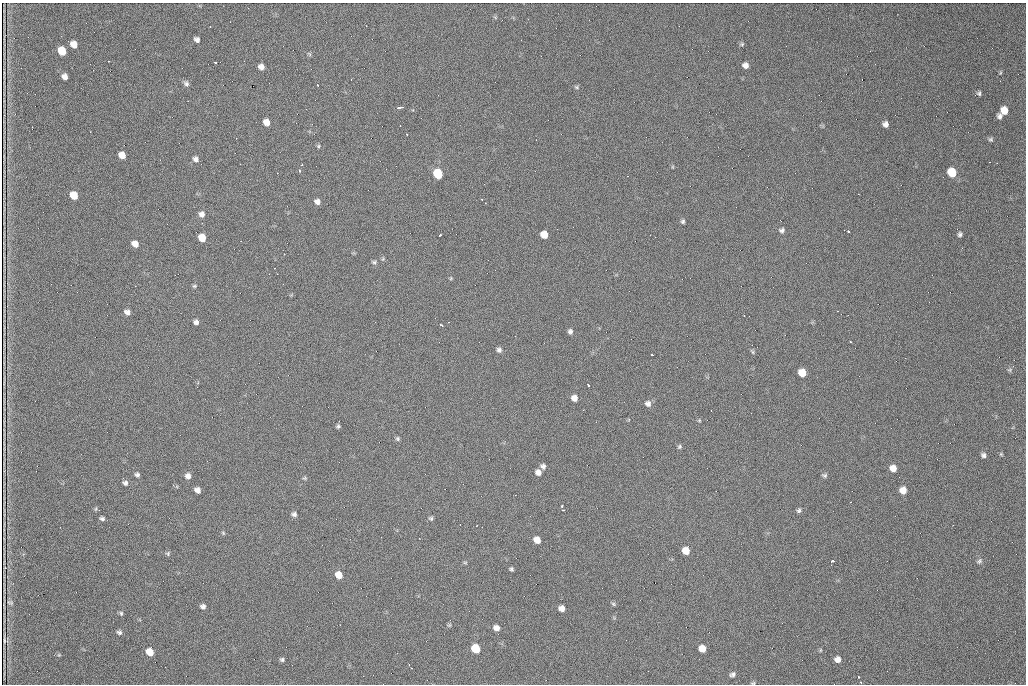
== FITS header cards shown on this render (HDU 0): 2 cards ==
NAXIS1  =                 1024 /fastest changing axis
NAXIS2  =                  682 /next to fastest changing axis

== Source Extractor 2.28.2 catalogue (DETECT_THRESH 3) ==
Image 1024 x 682 px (HDU 0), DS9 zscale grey, 1 PNG px = 1 image px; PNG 1028 x 686 px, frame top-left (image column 1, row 682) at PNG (2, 3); no overlay
Background 1100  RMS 23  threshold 70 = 3 sigma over >= 5 px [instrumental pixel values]
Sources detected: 123; all 123 listed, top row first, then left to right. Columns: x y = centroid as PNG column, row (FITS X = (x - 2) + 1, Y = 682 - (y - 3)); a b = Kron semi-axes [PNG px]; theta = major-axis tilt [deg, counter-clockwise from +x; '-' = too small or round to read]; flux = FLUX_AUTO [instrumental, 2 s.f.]
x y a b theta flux
210 26 3 2 - 860
197 39 5 5 - 5100
74 44 6 5 - 14000
742 44 6 5 - 2400
62 51 7 6 - 34000
309 54 7 4 -52 2000
109 61 2 2 - 950
215 62 3 2 - 3700
745 65 6 6 - 7400
261 67 6 5 - 8200
1000 73 5 3 - 1600
65 76 6 5 - 7400
862 79 2 2 - 750
186 84 7 6 - 4700
317 85 3 2 - 1600
577 87 6 5 - 2400
979 93 6 5 - 3200
821 101 2 2 - 970
399 108 6 3 14 7800
1004 111 7 7 - 19000
1000 116 6 5 - 4900
266 122 6 5 - 13000
885 124 5 5 - 6600
400 126 2 2 - 1100
407 134 2 2 - 1100
991 139 6 6 - 3000
536 140 2 2 - 1300
318 146 5 4 - 2200
122 155 6 5 - 16000
196 159 7 6 - 5800
302 165 3 3 - 1200
299 171 4 3 - 2000
952 172 7 6 - 50000
438 174 7 6 - 78000
628 176 2 2 - 900
74 195 6 6 - 26000
317 202 6 5 - 7100
485 203 2 2 - 1000
202 214 7 6 - 6800
683 221 5 4 - 3000
782 230 7 6 - 4200
848 231 3 2 - 2900
960 234 6 5 - 3400
440 235 3 2 - 3800
544 235 6 6 - 23000
655 237 2 2 - 1100
202 238 6 6 - 27000
135 244 6 5 - 13000
374 262 7 5 0 3000
451 278 5 4 - 1700
194 286 6 4 0 2200
127 312 6 5 - 6200
744 316 3 2 - 2700
196 322 6 5 - 5100
375 322 3 2 - 1300
449 322 2 2 - 700
441 325 4 2 - 1700
570 331 6 6 - 4300
851 342 2 2 - 1100
499 350 6 6 - 4500
752 352 8 4 -57 2200
652 355 3 2 - 1600
1013 366 4 4 - 1800
802 373 6 6 - 27000
588 385 5 2 - 3800
574 398 6 6 - 9600
648 404 8 7 - 6500
699 420 4 4 - 1600
338 426 4 3 - 2600
397 439 6 6 - 2700
679 447 6 5 - 2800
1001 454 5 4 - 1700
983 455 6 5 - 4300
543 466 6 5 - 4900
893 468 6 6 - 14000
538 472 7 6 - 8000
137 475 6 5 - 3700
824 475 7 5 -6 3200
188 476 6 6 - 7200
305 478 6 5 - 2100
125 483 7 6 - 4800
197 490 6 5 - 7600
903 490 6 6 - 15000
562 506 3 3 - 5700
99 510 3 2 - 1100
563 510 3 2 - 2100
799 510 6 5 - 3200
294 514 6 6 - 4300
102 518 6 4 -12 3500
431 518 6 5 - 2800
477 525 3 2 - 1000
223 533 6 4 -47 2000
537 540 6 6 - 15000
686 551 6 6 - 20000
168 553 6 5 - 2400
832 561 3 3 - 6000
979 561 8 5 31 3500
465 562 6 4 0 1800
5 568 2 2 - 810
511 569 4 4 - 2800
339 575 6 6 - 17000
10 602 9 6 -15 2300
613 604 6 5 - 2400
203 606 6 5 - 4800
561 608 6 5 - 8700
121 613 6 5 - 2500
449 625 6 4 43 2100
496 628 6 6 - 8700
119 632 6 5 - 3700
4 640 7 2 -88 2300
702 648 6 6 - 16000
476 649 7 6 - 46000
820 650 6 4 89 1600
150 652 7 6 - 23000
59 655 5 4 - 1700
282 659 6 5 - 3100
838 659 6 6 - 8600
412 668 4 3 - 1300
648 671 2 2 - 600
732 674 7 5 28 4000
858 677 3 2 - 2700
860 682 3 2 - 890
753 683 6 4 11 1900
At the frame edge (FLAGS 8, measured only in part): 1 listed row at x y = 753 683